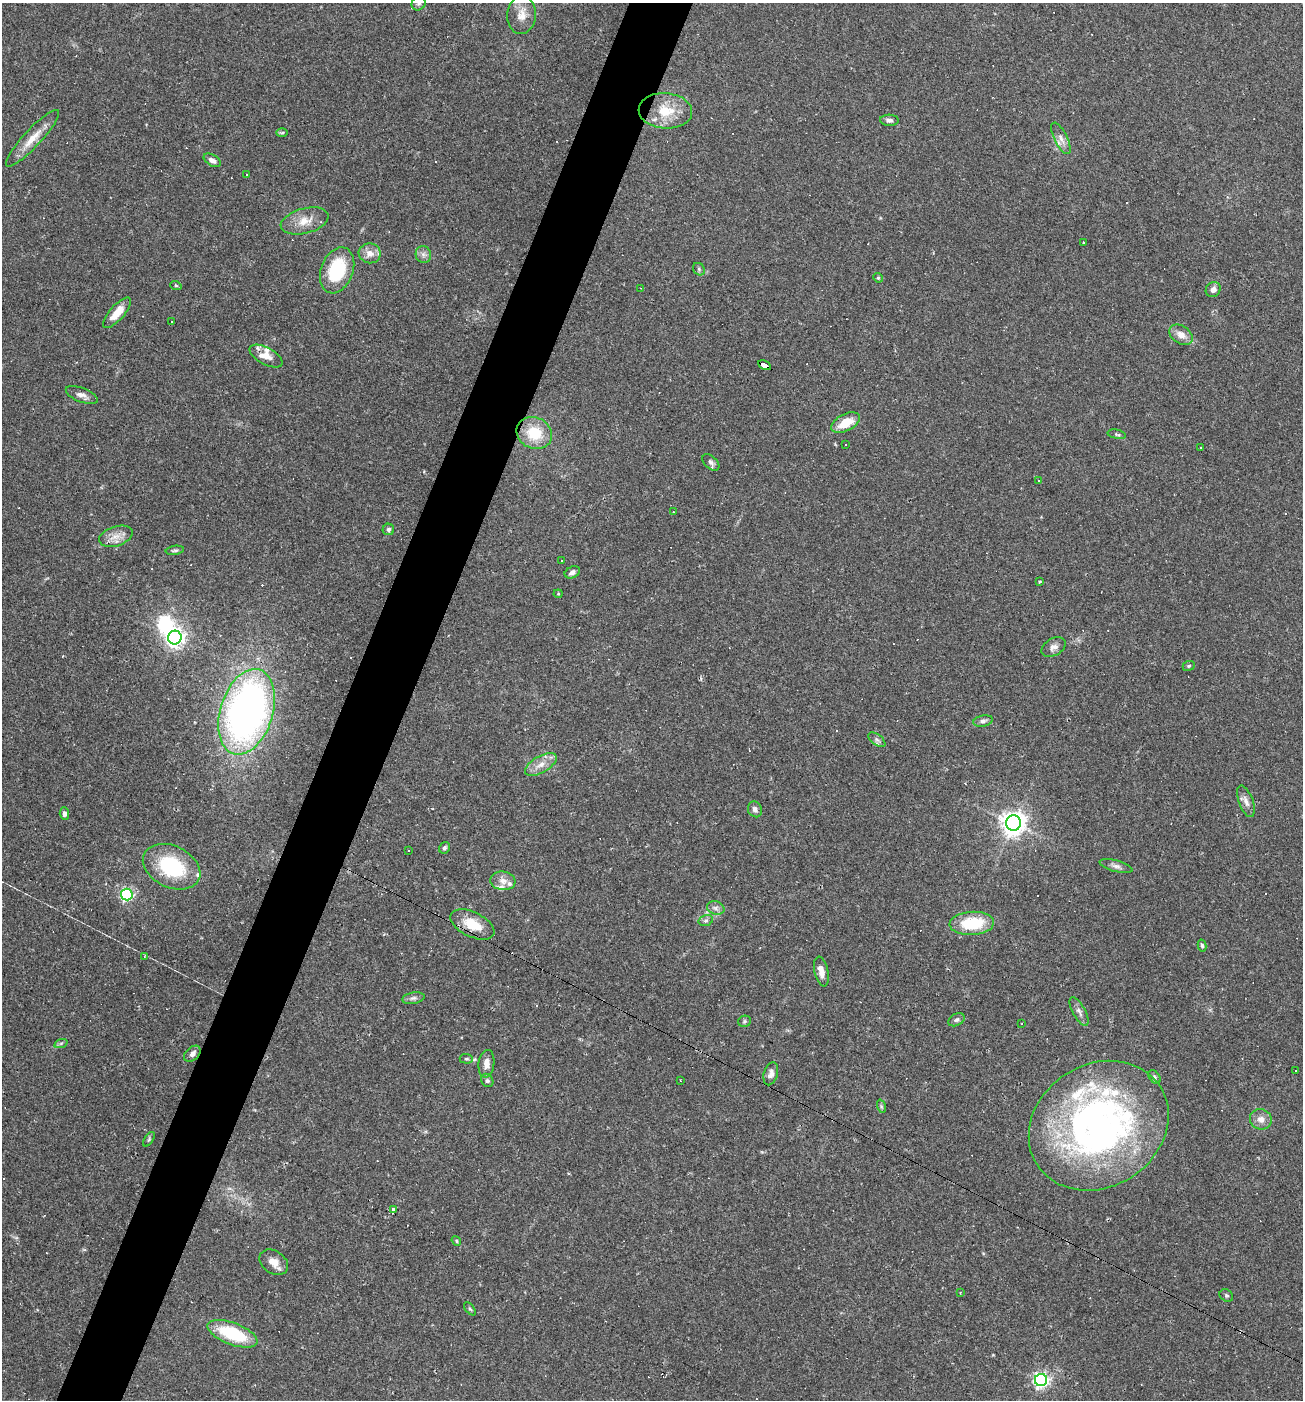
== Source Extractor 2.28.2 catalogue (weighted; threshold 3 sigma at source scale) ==
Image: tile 7 of 4 x 4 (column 3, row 2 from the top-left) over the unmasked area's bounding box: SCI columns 2737-4037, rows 2799-4196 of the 5606 x 5595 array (HDU 1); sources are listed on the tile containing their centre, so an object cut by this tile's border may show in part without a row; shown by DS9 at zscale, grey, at full resolution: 1 PNG px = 1 image px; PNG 1305 x 1402 px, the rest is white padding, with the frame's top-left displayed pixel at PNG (2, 3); every listed detection drawn as its Kron ellipse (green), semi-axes under 4 PNG px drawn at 4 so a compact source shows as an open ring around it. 5% of this frame is shown black and not used: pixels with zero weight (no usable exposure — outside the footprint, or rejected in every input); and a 3 px margin inside the footprint's outer edge (the drizzle kernel's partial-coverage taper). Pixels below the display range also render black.
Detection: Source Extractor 2.28.2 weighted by HDU 2 'WHT'; one run over the whole footprint, this tile lists its part. Background 0.109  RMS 0.0071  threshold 0.0318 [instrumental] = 3 sigma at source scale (4.5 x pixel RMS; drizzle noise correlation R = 1.50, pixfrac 1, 0.05/0.05 arcsec/px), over >= 5 px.
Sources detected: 133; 1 inside a brighter object's white glare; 30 cosmic-ray / hot-pixel residue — neither listed nor drawn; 12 inside a brighter listed object's ellipse — not listed separately; the other 90 listed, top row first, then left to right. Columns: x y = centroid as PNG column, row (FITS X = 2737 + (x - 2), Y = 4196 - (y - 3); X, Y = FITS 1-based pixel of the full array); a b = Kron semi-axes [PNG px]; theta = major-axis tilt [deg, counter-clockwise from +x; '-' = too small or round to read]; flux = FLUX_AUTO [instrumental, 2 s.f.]
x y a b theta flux
419 3 7 6 - 1.8
521 15 19 14 87 9.3
665 111 27 17 -4 20
889 120 9 5 -4 2.5
282 133 6 4 2 1
33 138 38 9 47 12
1061 138 17 6 -64 4.6
212 160 9 5 -32 3.2
246 175 2 2 - 0.7
305 221 24 12 15 11
1084 242 3 3 - 1.1
370 253 11 10 - 6.2
423 255 8 7 - 2.9
699 269 7 5 -50 1.4
337 270 24 16 69 39
878 278 5 4 - 0.88
176 286 6 3 -19 0.71
640 288 3 2 - 0.4
1213 289 8 7 - 3.7
117 313 19 7 48 10
171 321 3 3 - 1.3
1181 335 13 9 -33 6.1
266 356 18 8 -28 6.8
765 365 7 4 -27 68
82 395 17 7 -22 3.8
846 423 15 8 26 15
534 433 18 15 -24 23
1117 434 9 4 -12 1.4
846 445 2 2 - 0.63
1201 447 2 2 - 0.58
711 462 10 6 -45 2.1
1038 480 3 2 - 0.63
673 512 3 2 - 0.42
388 529 6 5 - 1.7
116 536 17 9 18 7.4
175 550 9 4 8 1.4
562 561 2 2 - 0.6
572 572 8 5 24 2.8
1040 582 4 3 - 0.74
558 594 4 4 - 0.72
175 638 7 7 - 370
1054 647 13 8 30 3.7
1189 666 6 4 22 0.99
247 712 44 26 73 370
983 721 10 5 10 2.3
877 740 10 5 -38 1.9
541 764 17 8 30 7.4
1246 801 16 7 -69 4.2
755 809 8 7 - 2.6
64 813 6 4 -85 2.4
1013 823 7 7 - 670
445 848 6 5 - 1.5
408 851 3 3 - 26
1116 866 17 5 -16 3.1
172 867 30 20 -25 49
503 881 12 9 -6 5
127 895 6 6 - 130
716 908 9 6 -15 2.7
706 920 7 5 17 1.6
972 923 22 11 3 33
472 924 24 12 -26 18
1202 945 6 4 -77 1.4
144 956 4 3 - 0.82
821 972 15 7 -78 6.2
413 998 11 5 9 2.3
1079 1011 16 6 -61 3.2
956 1020 9 6 28 1.8
744 1021 6 5 - 1.3
1022 1023 2 2 - 0.52
61 1043 7 4 19 1.2
192 1054 9 6 43 3
466 1059 7 5 -3 1.2
486 1064 14 8 83 5.5
1296 1070 3 3 - 2.1
771 1074 11 7 73 3.4
1154 1077 8 5 -54 1.4
487 1080 7 5 -56 1.6
680 1081 2 2 - 0.51
881 1106 7 4 -72 1.2
1261 1119 11 10 - 5.4
1099 1126 73 61 32 320
149 1139 8 4 55 1.2
393 1209 3 2 - 2.1
456 1241 5 4 - 0.9
274 1262 15 11 -34 7.3
960 1293 3 3 - 0.52
1226 1295 7 5 -36 1.3
470 1309 7 4 -53 1.1
232 1334 26 11 -21 40
1041 1380 6 6 - 210
Overlapping masked pixels (flux is a lower limit): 2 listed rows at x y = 765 365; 472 924
Isophote crosses this tile's border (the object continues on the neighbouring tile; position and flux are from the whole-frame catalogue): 1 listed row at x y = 419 3